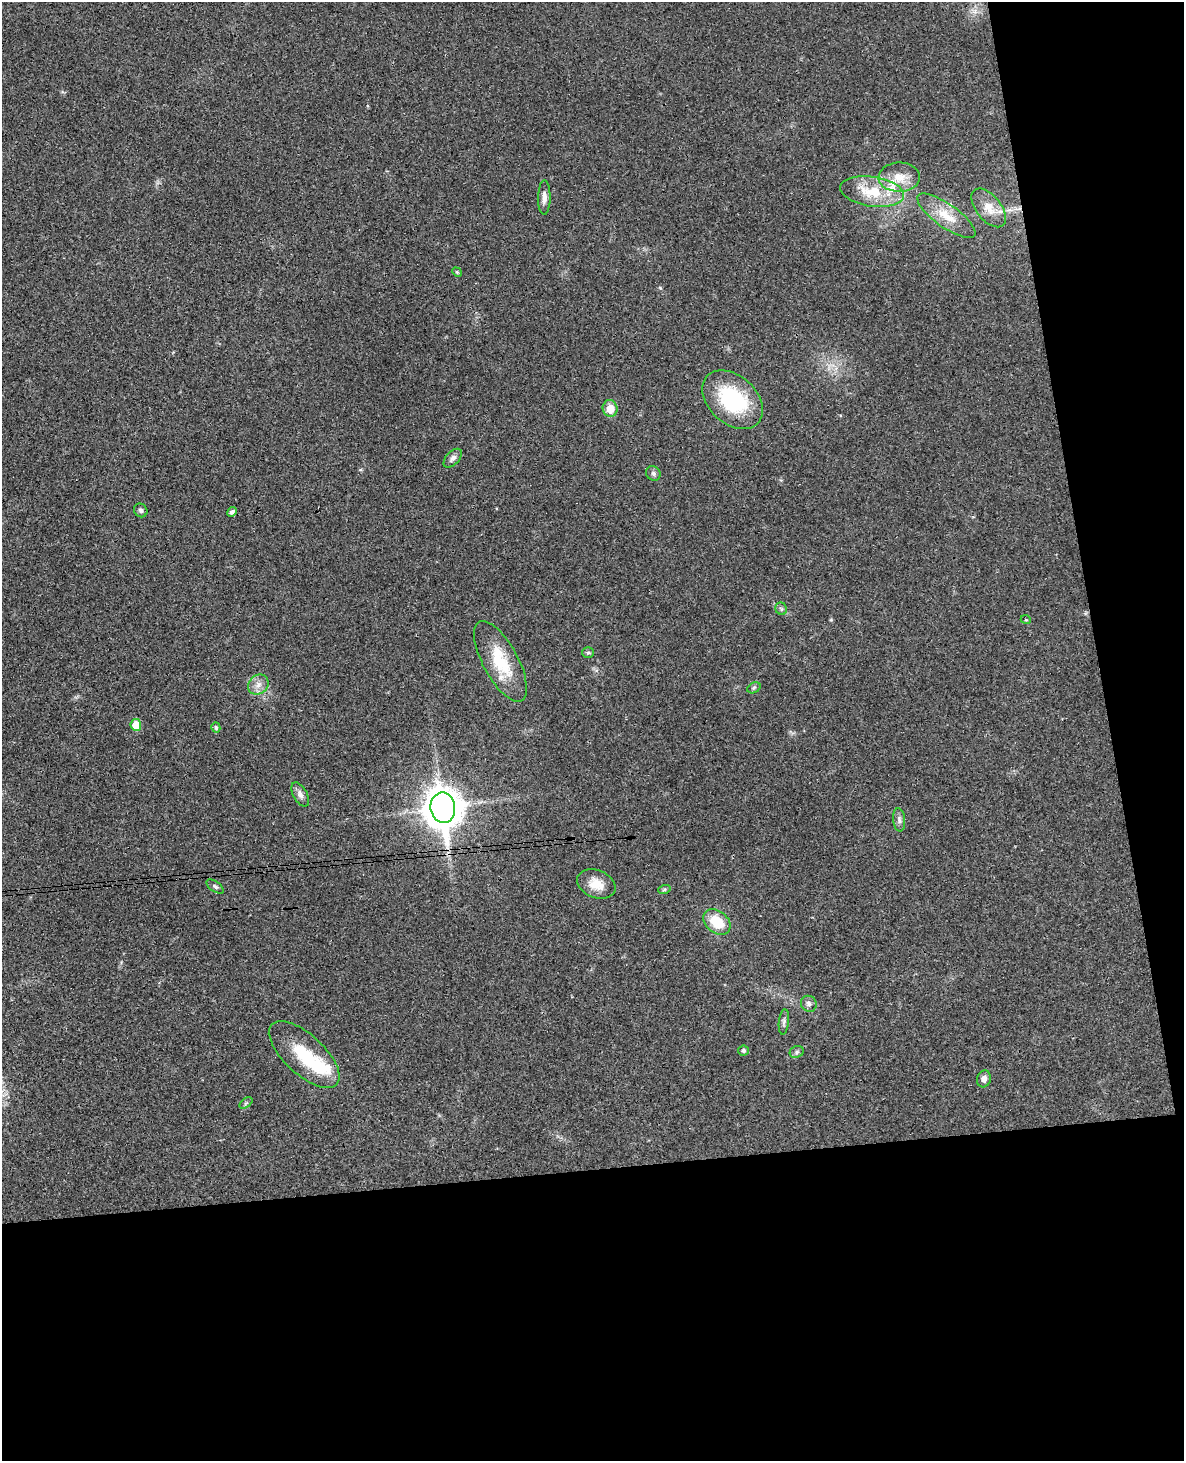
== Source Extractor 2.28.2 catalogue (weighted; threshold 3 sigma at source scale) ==
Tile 12 of 4 x 3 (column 4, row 3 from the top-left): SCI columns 3606-4787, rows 254-1712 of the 4843 x 4777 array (HDU 1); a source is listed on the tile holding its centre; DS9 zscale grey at full resolution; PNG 1186 x 1463 px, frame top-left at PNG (2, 2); each listed source drawn as its Kron ellipse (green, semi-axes under 4 px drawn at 4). Shown black and unused: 27% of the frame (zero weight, under 3 of 4 exposures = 6% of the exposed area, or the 3 px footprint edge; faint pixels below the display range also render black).
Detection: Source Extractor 2.28.2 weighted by HDU 2 'WHT'; one run over the whole footprint, this tile lists its part. Background 0.0328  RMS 0.0041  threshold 0.0186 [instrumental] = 3 sigma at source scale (4.5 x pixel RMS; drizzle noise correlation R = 1.50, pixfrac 1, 0.05/0.05 arcsec/px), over >= 5 px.
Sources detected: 37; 1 inside a brighter object's white glare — neither listed nor drawn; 2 inside a brighter listed object's ellipse — not listed separately; the other 34 listed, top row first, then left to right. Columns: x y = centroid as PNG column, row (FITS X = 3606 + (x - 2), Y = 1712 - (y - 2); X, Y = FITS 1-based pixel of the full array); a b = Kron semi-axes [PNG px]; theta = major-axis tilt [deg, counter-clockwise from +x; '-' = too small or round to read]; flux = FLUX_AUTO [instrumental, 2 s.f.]
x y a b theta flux
899 177 21 14 1 7.4
872 192 32 15 -8 15
544 198 17 6 89 2.3
989 208 23 12 -51 6.8
946 216 34 11 -35 9.4
457 272 5 4 - 0.48
732 400 35 24 -43 34
610 408 8 7 - 5.5
453 458 11 6 46 1.7
653 473 8 7 - 1.1
141 510 7 6 - 1
232 512 5 4 - 0.98
781 609 6 5 - 0.82
1026 620 5 3 - 0.33
588 653 6 5 - 0.7
500 661 45 17 -62 17
258 685 11 9 40 3
754 688 7 5 31 0.77
136 725 6 5 - 7.1
216 728 5 4 - 0.79
300 795 13 7 -60 2.2
443 808 15 12 -82 890
899 820 12 6 -84 1.5
596 884 20 14 -22 6.5
215 886 10 5 -37 0.95
664 890 6 4 19 0.6
717 922 15 11 -39 12
809 1004 8 7 - 1.6
784 1022 13 5 84 1.3
743 1050 5 5 - 0.98
797 1052 7 6 - 1
304 1054 44 20 -43 21
984 1079 8 7 - 2.2
246 1103 7 4 36 0.63
Overlapping masked pixels (flux is a lower limit): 1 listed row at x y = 443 808